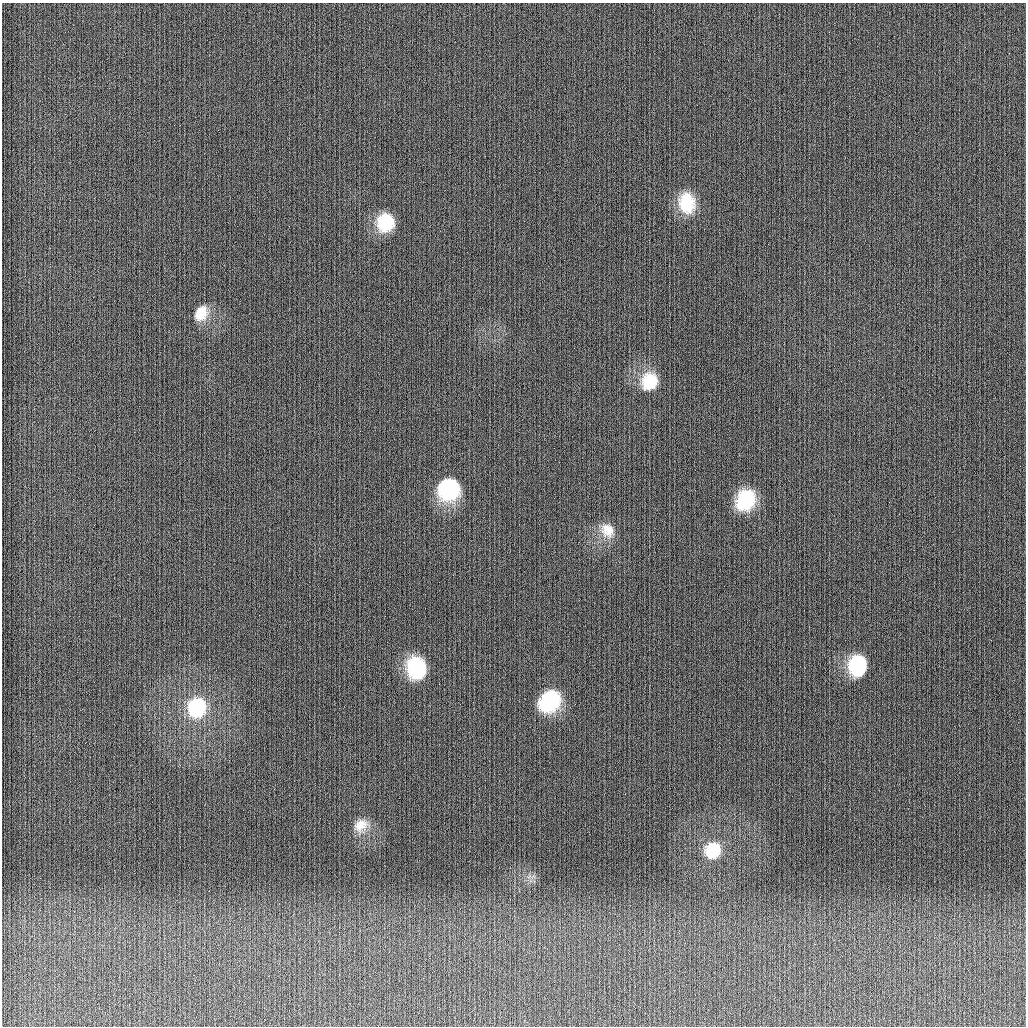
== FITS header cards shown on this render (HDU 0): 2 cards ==
NAXIS1  =                 1024
NAXIS2  =                 1024

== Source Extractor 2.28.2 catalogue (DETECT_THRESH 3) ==
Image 1024 x 1024 px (HDU 0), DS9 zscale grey, 1 PNG px = 1 image px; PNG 1028 x 1028 px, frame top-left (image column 1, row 1024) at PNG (2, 3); no overlay
Background 299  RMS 11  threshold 32.5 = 3 sigma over >= 5 px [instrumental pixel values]
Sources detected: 13; all 13 listed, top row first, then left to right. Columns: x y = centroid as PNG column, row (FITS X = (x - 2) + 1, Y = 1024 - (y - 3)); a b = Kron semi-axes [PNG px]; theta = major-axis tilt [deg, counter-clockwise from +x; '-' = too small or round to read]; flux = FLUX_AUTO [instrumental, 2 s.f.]
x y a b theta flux
687 203 24 18 -80 28000
385 223 19 18 - 33000
201 313 19 15 60 16000
649 381 20 18 76 27000
449 489 17 17 - 88000
745 500 22 18 60 42000
608 530 20 17 -50 14000
857 666 20 16 82 50000
416 668 23 19 -80 45000
549 701 22 18 45 52000
197 708 19 17 75 56000
361 825 20 16 34 13000
712 851 18 16 49 29000